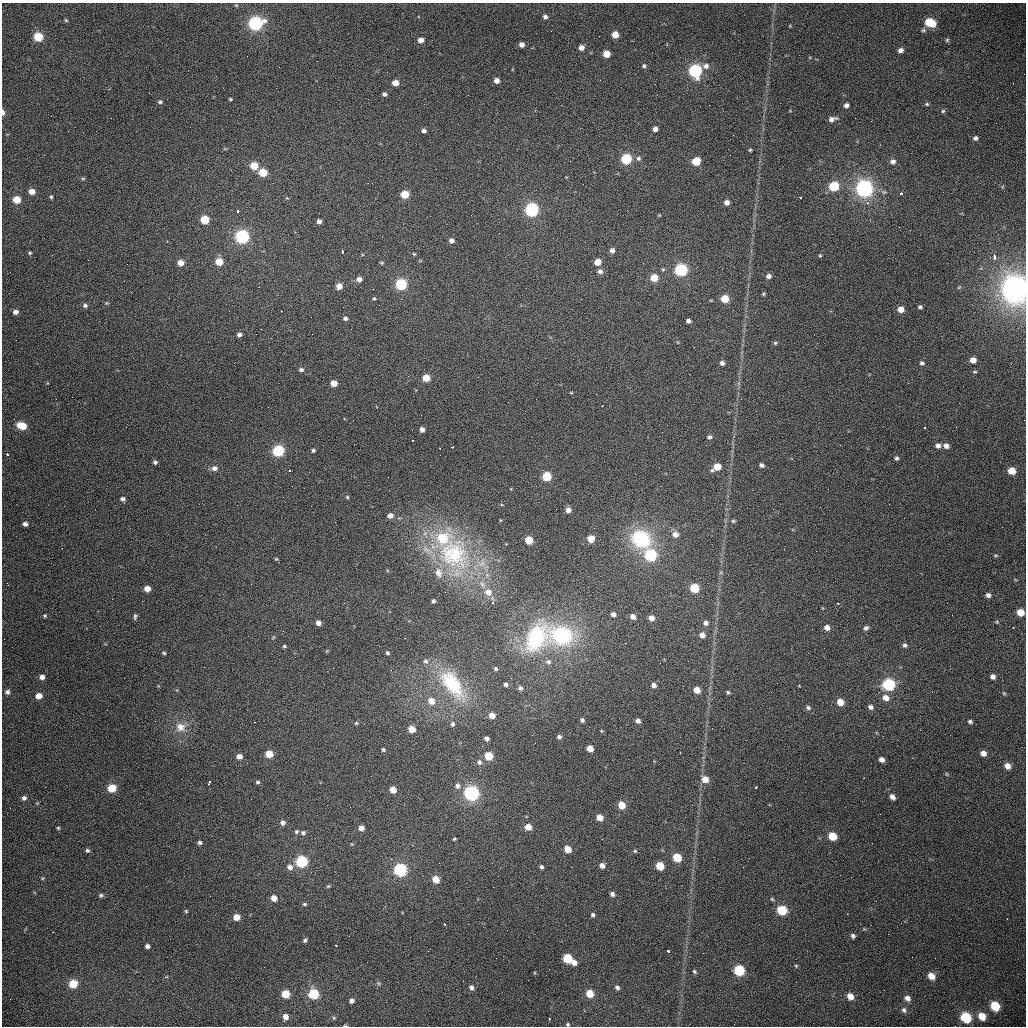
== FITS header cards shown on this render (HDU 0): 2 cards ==
NAXIS1  =                 1024 /fastest changing axis
NAXIS2  =                 1024 /next to fastest changing axis

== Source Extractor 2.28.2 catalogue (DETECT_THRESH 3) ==
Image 1024 x 1024 px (HDU 0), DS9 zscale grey, 1 PNG px = 1 image px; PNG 1028 x 1028 px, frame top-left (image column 1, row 1024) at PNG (2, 3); no overlay
Background 449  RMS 15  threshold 45.9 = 3 sigma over >= 5 px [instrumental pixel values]
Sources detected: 297; all 297 listed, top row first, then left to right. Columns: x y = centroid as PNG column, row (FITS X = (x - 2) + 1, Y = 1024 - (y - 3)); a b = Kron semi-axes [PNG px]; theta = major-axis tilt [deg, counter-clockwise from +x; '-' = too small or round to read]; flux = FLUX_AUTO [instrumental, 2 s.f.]
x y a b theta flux
545 17 6 5 - 3.3e+03
66 20 5 4 - 1.1e+03
255 23 7 6 - 2.1e+05
930 23 9 6 -22 2.9e+04
923 30 7 5 1 1.8e+03
615 35 5 5 - 1.4e+04
38 37 6 6 - 2.7e+04
421 40 5 5 - 7.1e+03
947 40 5 5 - 1.5e+03
522 45 5 5 - 4.8e+03
581 47 5 5 - 6.5e+03
900 50 5 5 - 4.2e+03
606 54 5 5 - 1.6e+04
644 66 5 5 - 1.7e+03
706 66 8 7 - 5.1e+03
695 71 7 6 - 1.8e+05
216 76 2 2 - 5.2e+02
497 81 5 4 - 6.4e+03
395 83 5 5 - 1.1e+04
108 89 3 3 - 5.9e+02
384 94 5 3 - 2.7e+03
230 99 3 3 - 1.1e+03
368 99 2 2 - 5.6e+02
160 102 5 4 - 1.8e+03
780 103 2 2 - 6.5e+02
927 104 6 5 - 1.6e+03
846 105 5 4 - 4.1e+03
943 111 6 5 - 1.6e+03
3 112 6 3 -87 4.1e+03
832 119 9 5 13 5.2e+03
655 129 4 4 - 4.4e+03
424 130 5 4 - 3.0e+03
975 138 6 5 - 2.6e+03
750 150 4 3 - 1.3e+03
638 158 6 6 - 2.5e+03
626 159 6 6 - 7.6e+04
696 161 6 5 - 3.5e+04
893 161 6 6 - 4.1e+03
254 166 5 5 - 2.6e+04
263 173 5 5 - 3.2e+04
83 179 6 4 0 1.3e+03
834 186 6 6 - 5.3e+04
864 188 7 7 - 4.5e+05
32 191 6 5 - 8.5e+03
901 193 3 3 - 7.1e+03
405 194 5 5 - 2.8e+04
262 196 3 2 - 1.1e+03
51 197 4 3 - 1.5e+03
800 197 3 3 - 2.4e+03
17 200 6 5 - 1.8e+04
727 202 5 4 - 6.3e+03
867 203 6 5 - 2.4e+03
532 210 6 6 - 2.1e+05
237 211 3 3 - 6.3e+03
244 219 3 2 - 1.5e+03
205 220 5 5 - 3.4e+04
319 221 4 4 - 4.6e+03
509 226 2 2 - 8.4e+02
242 237 6 6 - 2.2e+05
451 240 5 5 - 4.3e+03
612 250 5 5 - 4.3e+03
342 252 3 3 - 6.5e+03
30 253 4 3 - 1.4e+03
414 254 4 4 - 1.1e+03
820 255 4 4 - 1.1e+03
994 257 5 3 - 1.5e+04
219 262 5 5 - 2.1e+04
598 262 5 5 - 1.5e+04
180 263 5 5 - 1.1e+04
381 263 5 3 - 1.1e+03
663 269 5 4 - 1.3e+03
681 270 6 6 - 1.6e+05
600 271 6 5 - 4.3e+03
768 276 5 5 - 4.9e+03
654 278 5 5 - 2.0e+04
359 279 5 5 - 5.8e+03
401 284 6 6 - 1.0e+05
339 286 5 5 - 9.9e+03
959 287 6 3 19 1.0e+03
1015 289 10 9 - 1.4e+06
763 294 5 4 - 1.2e+03
374 298 4 4 - 1.1e+03
725 299 5 5 - 2.5e+04
107 303 5 4 - 1.1e+03
85 305 6 5 - 2.6e+03
920 307 4 4 - 2.0e+03
901 309 5 5 - 9.4e+03
282 311 3 2 - 1.4e+03
16 312 5 4 - 4.3e+03
345 318 4 4 - 2.8e+03
688 321 4 4 - 3.4e+03
239 334 5 4 - 3.4e+03
775 343 4 4 - 1.5e+03
694 347 3 2 - 1.0e+03
973 360 5 5 - 8.0e+03
722 363 4 4 - 3.9e+03
922 363 5 5 - 2.2e+03
1011 364 2 2 - 7.7e+02
301 370 5 4 - 2.5e+03
975 372 5 3 - 1.1e+03
426 378 5 5 - 1.9e+04
334 383 5 5 - 1.2e+04
571 393 4 3 - 8.8e+02
345 406 2 2 - 5.4e+02
602 406 3 2 - 1.5e+03
22 426 8 5 -18 2.3e+04
925 428 3 2 - 1.6e+03
422 429 4 4 - 5.3e+03
709 437 5 4 - 2.6e+03
413 441 3 3 - 2.1e+03
938 446 6 5 - 4.5e+03
946 446 6 5 - 5.6e+03
452 447 3 2 - 3.7e+03
440 448 3 2 - 9.5e+02
313 450 4 3 - 1.8e+03
278 451 6 6 - 9.9e+04
7 454 3 3 - 2.9e+03
897 458 5 4 - 1.9e+03
155 462 4 4 - 2.3e+03
761 465 5 4 - 3.3e+03
717 467 7 5 28 1.9e+04
214 468 7 6 - 4.9e+03
290 470 3 3 - 1.2e+03
1012 471 6 5 - 1.6e+04
547 476 6 5 - 4.4e+04
292 486 2 2 - 5.2e+02
347 497 4 4 - 1.3e+03
123 499 5 4 - 3.1e+03
568 510 5 4 - 6.2e+03
390 515 5 5 - 5.4e+03
500 520 4 3 - 7.4e+02
733 521 5 4 - 1.4e+03
25 524 5 4 - 3.8e+03
1002 527 2 2 - 4.3e+02
675 534 7 7 - 6.8e+03
443 538 11 10 - 4.1e+04
591 539 5 5 - 1.6e+04
641 539 22 18 -29 7.3e+04
529 540 5 5 - 2.6e+04
784 549 2 2 - 5.7e+02
453 554 52 46 -50 1.4e+05
651 555 6 6 - 1.1e+05
996 555 5 3 - 1.1e+03
276 559 5 4 - 1.1e+03
438 573 13 10 -73 9.1e+03
482 585 11 6 -72 5.2e+03
694 588 6 5 - 4.8e+04
147 589 5 5 - 9.3e+03
488 592 8 8 - 8.4e+03
988 595 6 5 - 3.5e+03
433 601 4 3 - 2.0e+03
493 603 3 3 - 2.0e+03
838 603 3 2 - 1.6e+03
1020 612 6 5 - 1.5e+04
613 614 5 4 - 4.1e+03
45 615 4 4 - 1.4e+03
135 617 7 4 84 2.0e+03
633 617 6 5 - 5.5e+03
651 618 6 5 - 6.8e+03
997 622 5 4 - 1.0e+03
318 623 5 4 - 6.0e+03
706 623 5 5 - 3.9e+03
827 627 6 5 - 6.5e+03
866 628 6 5 - 2.4e+03
1013 628 2 2 - 1.2e+03
562 635 25 19 -13 9.6e+04
702 635 5 5 - 7.3e+03
405 638 2 2 - 1.1e+03
536 638 33 22 59 9.2e+04
626 643 2 2 - 6.5e+02
905 645 6 5 - 2.5e+03
284 646 4 4 - 1.4e+03
327 651 5 3 - 9.1e+02
164 653 5 4 - 1.4e+03
387 653 5 4 - 1.7e+03
426 661 7 6 - 2.8e+03
548 662 8 6 -13 3.2e+03
496 669 4 4 - 1.7e+03
993 676 5 5 - 4.0e+03
42 677 5 5 - 5.2e+03
452 684 41 19 -53 7.0e+04
506 684 4 4 - 2.4e+03
889 684 7 6 - 1.4e+05
654 685 5 4 - 4.3e+03
520 688 5 5 - 2.8e+03
697 690 5 5 - 1.3e+04
7 692 6 5 - 3.2e+03
728 692 4 4 - 1.6e+03
1004 693 5 4 - 1.1e+03
39 696 6 6 - 9.2e+03
886 698 8 6 -37 8.1e+03
431 701 7 7 - 1.0e+04
840 702 6 5 - 1.4e+04
870 707 5 5 - 3.3e+03
808 708 6 5 - 2.6e+03
492 715 5 5 - 9.8e+03
582 720 4 4 - 2.2e+03
638 721 4 4 - 4.1e+03
970 721 5 4 - 2.2e+03
255 722 3 2 - 1.6e+03
356 723 5 4 - 1.5e+03
452 724 6 5 - 2.5e+03
180 727 13 12 - 1.1e+04
412 729 5 5 - 1.6e+04
602 731 5 3 - 9.2e+02
559 737 5 4 - 2.7e+03
486 738 4 4 - 3.6e+03
590 748 5 5 - 1.3e+04
383 750 4 4 - 1.8e+03
680 753 2 2 - 2.3e+03
983 753 5 5 - 6.3e+03
269 754 5 5 - 1.9e+04
239 756 5 5 - 6.3e+03
489 756 5 5 - 3.1e+04
881 759 5 4 - 4.7e+03
479 762 7 6 - 3.7e+03
1007 766 6 5 - 7.6e+03
863 778 3 2 - 8.1e+02
705 779 7 6 - 1.1e+04
209 782 4 3 - 1.4e+04
258 782 5 4 - 1.6e+03
457 786 7 6 - 3.4e+03
756 787 3 3 - 6.2e+03
112 788 6 5 - 2.9e+04
393 790 5 5 - 1.2e+04
471 793 6 6 - 2.9e+05
892 797 6 5 - 5.5e+03
24 798 6 6 - 3.2e+03
621 805 6 5 - 1.8e+04
600 817 5 5 - 1.2e+04
283 823 5 5 - 4.0e+03
528 827 5 5 - 1.2e+04
58 828 4 4 - 1.2e+03
361 828 5 5 - 6.3e+03
296 832 6 5 - 2.0e+03
303 833 6 5 - 2.2e+03
832 836 6 5 - 2.5e+04
454 839 3 3 - 1.2e+03
200 842 6 5 - 2.4e+03
567 849 5 5 - 1.4e+04
87 850 5 5 - 2.1e+03
635 851 5 4 - 1.3e+03
677 857 6 5 - 3.5e+04
302 861 6 6 - 1.1e+05
602 865 5 4 - 5.5e+03
660 866 6 5 - 2.8e+04
290 867 7 7 - 5.9e+03
541 867 4 3 - 2.0e+03
400 870 6 6 - 1.8e+05
436 879 6 5 - 1.4e+04
682 885 2 2 - 8.3e+02
328 886 5 4 - 1.2e+03
612 894 4 4 - 3.2e+03
101 895 6 5 - 2.0e+03
274 898 6 6 - 8.4e+03
772 899 5 4 - 1.2e+03
304 904 5 4 - 1.6e+03
782 910 6 6 - 4.7e+04
186 911 5 4 - 1.2e+03
847 914 2 2 - 7.2e+02
593 915 5 4 - 2.3e+03
236 917 5 5 - 1.2e+04
1007 919 2 2 - 8.1e+02
901 923 2 2 - 1.3e+03
444 924 3 2 - 2.1e+03
53 932 2 2 - 6.3e+02
853 936 6 5 - 2.8e+03
305 940 5 4 - 2.1e+03
336 945 3 2 - 6.3e+03
147 946 4 4 - 3.2e+03
668 951 3 2 - 6.7e+03
496 958 2 2 - 5.2e+02
567 958 6 6 - 4.6e+04
574 962 6 6 - 5.5e+03
796 966 5 4 - 1.1e+03
739 970 7 6 - 6.6e+04
694 971 5 4 - 1.5e+03
931 976 7 6 - 1.0e+04
378 983 6 4 -45 1.4e+03
73 984 7 6 - 2.2e+04
471 987 6 6 - 3.4e+03
617 988 6 4 -34 2.8e+03
590 993 6 5 - 1.9e+04
285 994 6 5 - 2.3e+04
314 994 6 6 - 5.9e+04
850 996 7 6 - 9.3e+03
907 998 7 5 -33 4.5e+03
351 1001 4 4 - 3.5e+03
995 1006 7 6 - 2.7e+04
904 1010 7 6 - 2.9e+03
982 1016 7 6 - 1.2e+04
285 1017 5 5 - 6.3e+03
966 1017 7 7 - 4.1e+04
334 1018 5 4 - 1.2e+03
549 1018 3 2 - 1.5e+03
568 1024 4 4 - 1.3e+03
345 1026 4 3 - 1.1e+03
At the frame edge (FLAGS 8, measured only in part): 4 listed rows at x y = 3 112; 1015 289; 568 1024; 345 1026